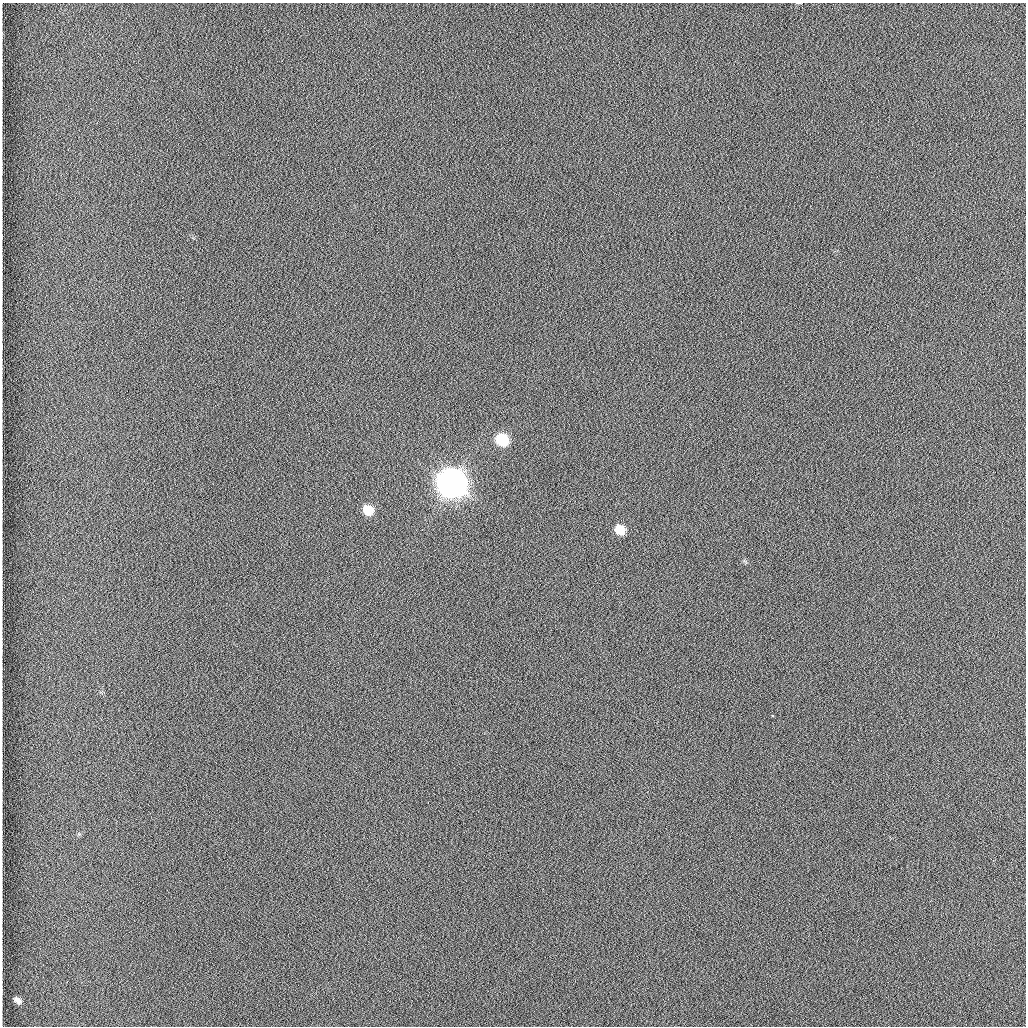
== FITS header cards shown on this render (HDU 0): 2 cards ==
NAXIS1  =                 1024 /fastest changing axis
NAXIS2  =                 1024 /next to fastest changing axis

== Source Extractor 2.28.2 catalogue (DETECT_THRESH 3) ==
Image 1024 x 1024 px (HDU 0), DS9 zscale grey, 1 PNG px = 1 image px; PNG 1028 x 1028 px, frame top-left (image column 1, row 1024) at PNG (2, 3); no overlay
Background 1260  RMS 6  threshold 17.9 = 3 sigma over >= 5 px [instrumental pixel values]
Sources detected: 6; all 6 listed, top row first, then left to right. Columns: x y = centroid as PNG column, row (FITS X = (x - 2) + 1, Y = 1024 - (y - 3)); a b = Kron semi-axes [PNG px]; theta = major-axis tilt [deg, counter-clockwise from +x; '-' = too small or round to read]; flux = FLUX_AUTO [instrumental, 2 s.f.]
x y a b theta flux
502 440 10 8 -35 2.3e+04
452 483 12 9 -41 1.0e+06
368 510 8 7 - 9.3e+03
620 530 9 7 -46 8.8e+03
772 715 3 2 - 1.4e+03
18 1001 7 4 -41 2.0e+03